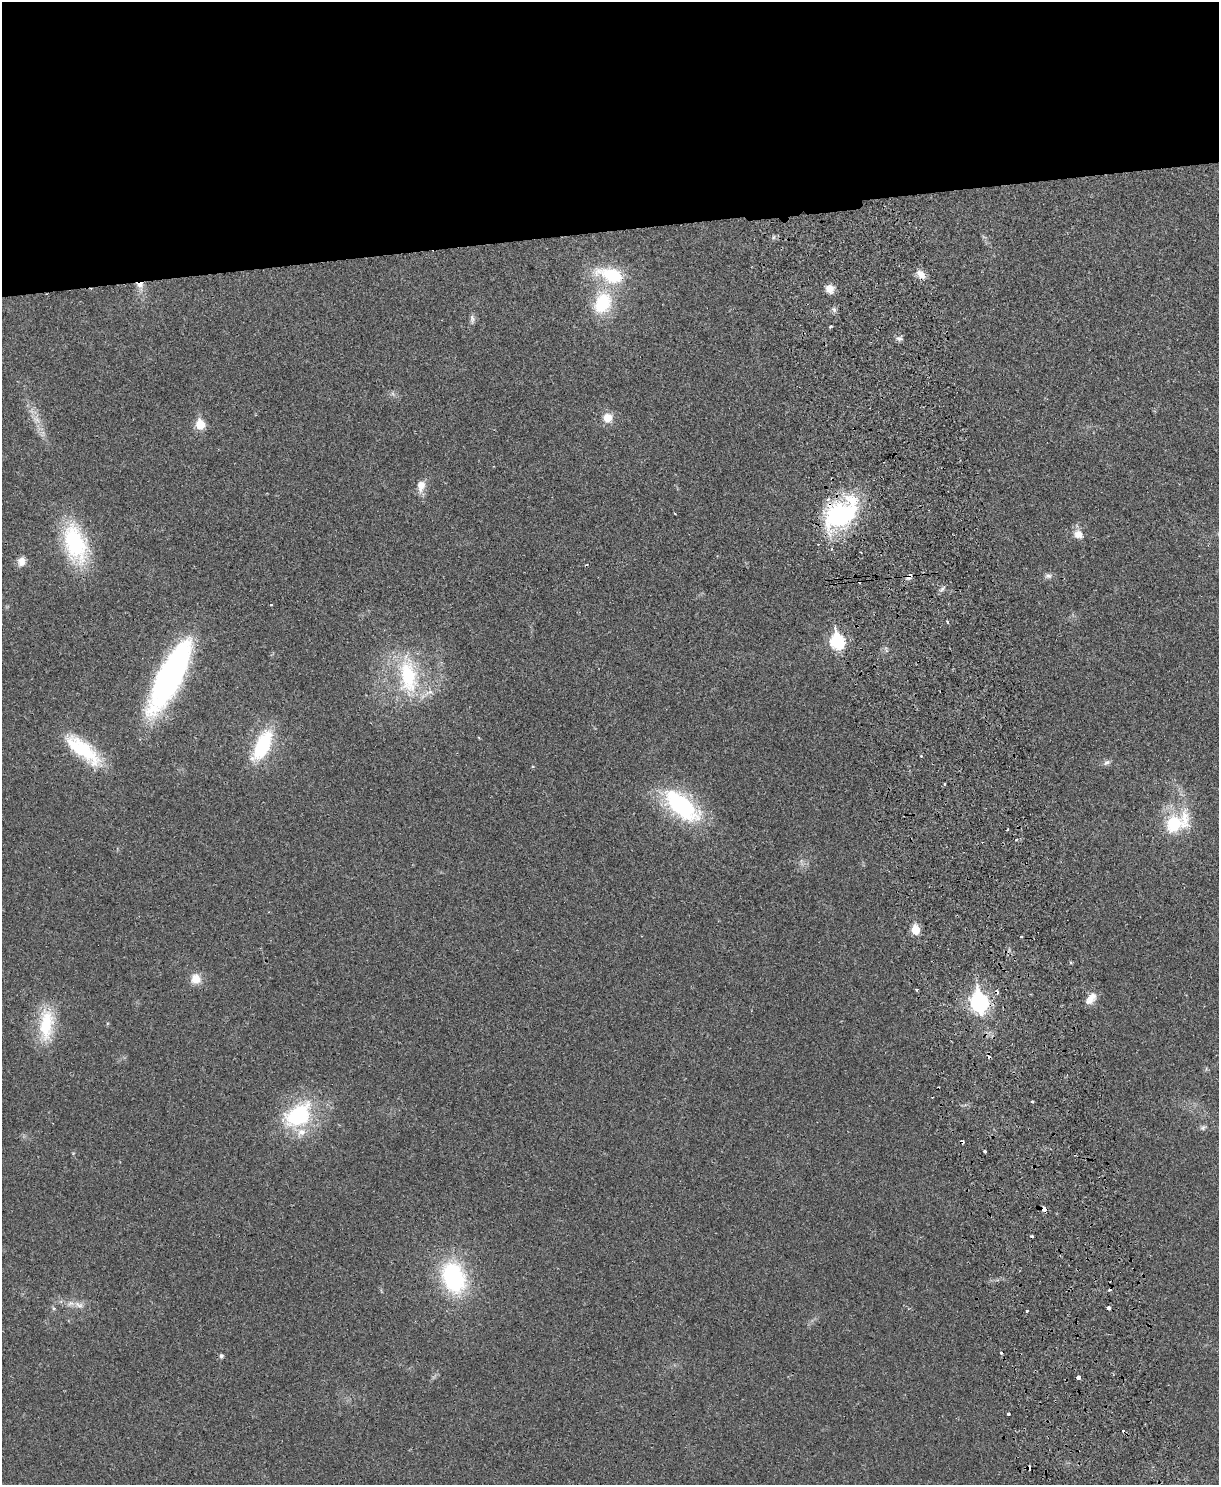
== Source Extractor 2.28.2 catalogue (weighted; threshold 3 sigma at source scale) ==
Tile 2 of 4 x 3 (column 2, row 1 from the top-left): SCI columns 1273-2489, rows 3125-4607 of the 4981 x 4874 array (HDU 1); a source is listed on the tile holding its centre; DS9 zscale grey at full resolution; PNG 1221 x 1487 px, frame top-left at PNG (2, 2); no overlay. Shown black and unused: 16% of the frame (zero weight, under 2 of 3 exposures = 3% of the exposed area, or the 3 px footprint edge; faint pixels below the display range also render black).
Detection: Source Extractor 2.28.2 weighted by HDU 2 'WHT'; one run over the whole footprint, this tile lists its part. Background 0.0313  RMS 0.0043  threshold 0.0194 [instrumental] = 3 sigma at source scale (4.5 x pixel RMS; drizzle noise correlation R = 1.50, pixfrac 1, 0.05/0.05 arcsec/px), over >= 5 px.
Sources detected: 70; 11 cosmic-ray / hot-pixel residue — not listed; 4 inside a brighter listed object's ellipse — not listed separately; the other 55 listed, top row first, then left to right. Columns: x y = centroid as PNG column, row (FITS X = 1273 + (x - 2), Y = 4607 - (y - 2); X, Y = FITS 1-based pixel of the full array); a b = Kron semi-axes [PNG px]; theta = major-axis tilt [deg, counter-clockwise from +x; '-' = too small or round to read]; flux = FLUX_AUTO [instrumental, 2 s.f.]
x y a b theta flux
921 274 14 8 -44 3.5
611 275 31 15 -16 23
140 285 10 8 17 2.7
830 289 11 10 - 3.4
603 303 24 18 64 23
834 310 6 6 - 1.1
472 319 12 6 -82 1.4
830 326 4 3 - 0.53
899 339 8 7 - 1.4
607 418 9 9 - 5.3
36 420 14 6 -35 2.4
200 425 6 5 - 17
421 486 16 11 82 3.9
675 514 3 2 - 0.34
841 514 40 25 40 58
1078 534 12 10 -30 3.7
75 543 40 21 -73 46
21 561 12 9 74 3.2
910 576 8 4 44 2
1048 576 9 7 -6 1.4
942 589 10 5 49 1.1
271 605 3 3 - 0.38
947 622 4 3 - 0.51
837 641 8 7 - 59
170 676 71 21 63 120
408 676 50 24 -83 36
262 745 29 13 64 31
83 750 47 16 -40 27
1107 762 11 6 27 1.5
945 784 3 3 - 1.2
681 806 55 25 -41 43
1174 824 20 18 22 20
1007 830 3 2 - 0.45
982 842 3 2 - 0.32
915 930 6 5 - 14
1021 937 3 2 - 0.51
196 979 13 12 - 5.1
916 989 3 2 - 0.87
1091 998 16 9 54 3.9
979 1002 9 7 -79 140
46 1024 44 18 86 20
1032 1102 3 3 - 0.76
298 1115 41 27 38 37
1203 1127 9 6 27 1.1
985 1151 3 3 - 0.77
1043 1208 5 3 - 7.4
454 1278 30 21 -70 51
79 1305 14 7 -27 2.7
53 1308 6 4 -71 0.62
1109 1308 4 3 - 3.2
1027 1311 4 3 - 0.49
1001 1352 3 3 - 3.6
221 1356 6 5 - 0.91
1078 1377 4 3 - 3.6
1008 1414 3 3 - 1.3
Overlapping masked pixels (flux is a lower limit): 5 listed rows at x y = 140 285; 841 514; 910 576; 837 641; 1043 1208